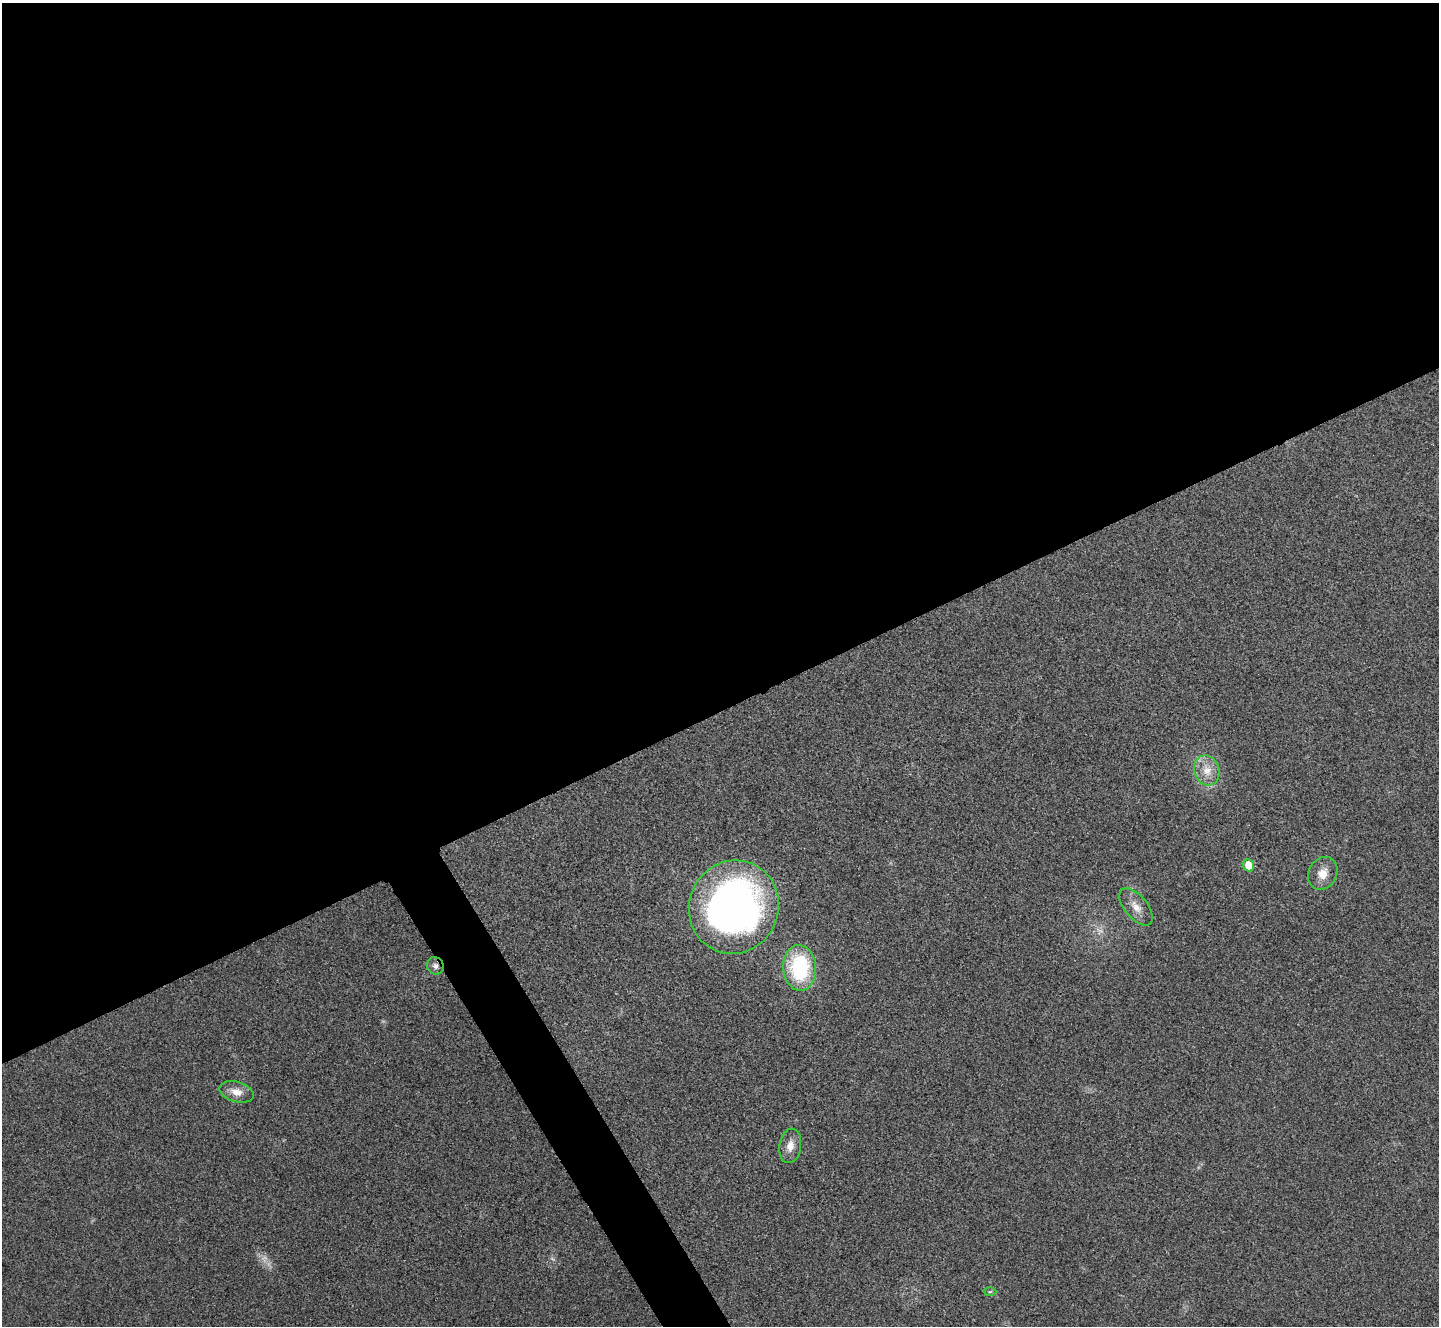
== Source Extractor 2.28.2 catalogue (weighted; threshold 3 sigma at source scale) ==
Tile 2 of 4 x 4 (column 2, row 1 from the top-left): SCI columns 1444-2880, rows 4133-5456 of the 5762 x 5752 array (HDU 1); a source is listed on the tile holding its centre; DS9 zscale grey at full resolution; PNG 1441 x 1328 px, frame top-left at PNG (2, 3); each listed source drawn as its Kron ellipse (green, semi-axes under 4 px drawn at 4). Shown black and unused: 55% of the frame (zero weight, under 3 of 4 exposures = <1% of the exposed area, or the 3 px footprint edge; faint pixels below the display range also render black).
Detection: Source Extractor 2.28.2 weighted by HDU 2 'WHT'; one run over the whole footprint, this tile lists its part. Background 0.034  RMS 0.0062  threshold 0.0278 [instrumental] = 3 sigma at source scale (4.5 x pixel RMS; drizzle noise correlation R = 1.50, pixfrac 1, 0.05/0.05 arcsec/px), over >= 5 px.
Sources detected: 13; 3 too faint to see at this stretch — neither listed nor drawn; the other 10 listed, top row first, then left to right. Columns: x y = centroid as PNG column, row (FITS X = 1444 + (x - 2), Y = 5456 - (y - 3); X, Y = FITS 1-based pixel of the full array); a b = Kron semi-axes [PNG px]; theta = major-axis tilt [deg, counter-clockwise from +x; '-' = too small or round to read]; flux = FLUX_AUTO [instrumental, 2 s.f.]
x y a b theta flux
1207 770 15 12 -71 9
1249 865 6 5 - 11
1323 873 17 14 61 7.9
734 907 47 44 67 310
1136 907 22 11 -50 7.4
435 966 9 8 - 2.6
800 968 23 16 -86 57
237 1092 17 10 -16 6.7
790 1146 17 11 81 6.5
990 1292 6 4 2 0.9
Overlapping masked pixels (flux is a lower limit): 1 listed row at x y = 435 966